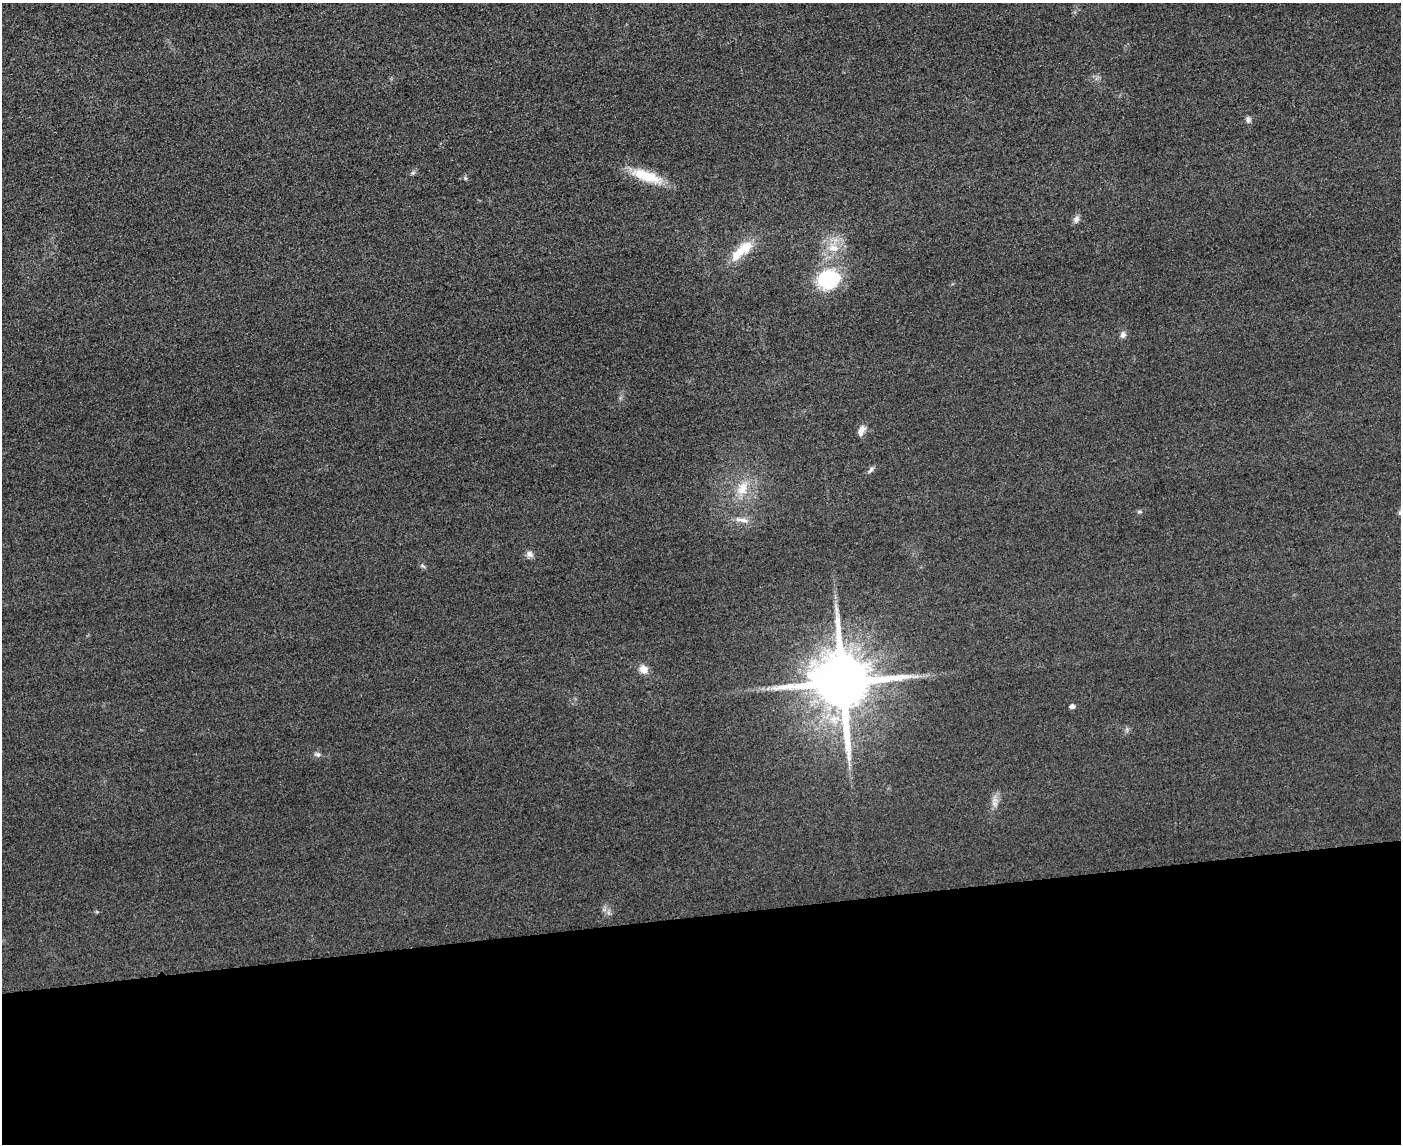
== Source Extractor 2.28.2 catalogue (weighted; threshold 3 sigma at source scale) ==
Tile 11 of 3 x 4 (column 2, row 4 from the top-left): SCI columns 1652-3050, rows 24-1165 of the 4592 x 4615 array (HDU 1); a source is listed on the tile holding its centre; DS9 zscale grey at full resolution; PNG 1403 x 1146 px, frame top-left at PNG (2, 3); no overlay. Shown black and unused: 20% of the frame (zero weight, under 3 of 4 exposures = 3% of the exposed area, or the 3 px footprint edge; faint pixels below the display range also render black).
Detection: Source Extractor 2.28.2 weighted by HDU 2 'WHT'; one run over the whole footprint, this tile lists its part. Background 0.0645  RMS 0.017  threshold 0.0772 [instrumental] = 3 sigma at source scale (4.5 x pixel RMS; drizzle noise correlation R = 1.50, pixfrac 1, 0.05/0.05 arcsec/px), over >= 5 px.
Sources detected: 22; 1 inside a brighter listed object's ellipse — not listed separately; the other 21 listed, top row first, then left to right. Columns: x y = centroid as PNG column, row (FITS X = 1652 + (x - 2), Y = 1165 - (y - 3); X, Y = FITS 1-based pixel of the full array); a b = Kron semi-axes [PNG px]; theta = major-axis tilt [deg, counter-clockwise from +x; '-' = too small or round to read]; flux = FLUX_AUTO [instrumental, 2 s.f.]
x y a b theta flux
1248 120 8 6 -88 4.9
647 176 40 12 -20 57
465 178 5 5 - 2.3
1076 219 9 7 50 6.8
745 247 29 12 35 40
833 248 16 8 -9 20
828 279 26 21 20 110
1123 334 9 7 73 6.4
861 430 14 8 67 10
871 470 10 5 52 4.5
742 488 20 14 71 34
1139 512 7 4 5 3
1400 513 8 6 77 4.1
743 520 15 6 -12 10
530 554 11 8 -45 7.1
643 669 10 9 - 14
916 676 7 4 -17 4.5
842 682 17 15 -79 16000
1072 706 5 4 - 8
317 754 7 6 - 4.7
995 804 7 6 - 5.8
Isophote crosses this tile's border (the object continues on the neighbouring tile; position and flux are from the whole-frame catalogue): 1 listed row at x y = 1400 513